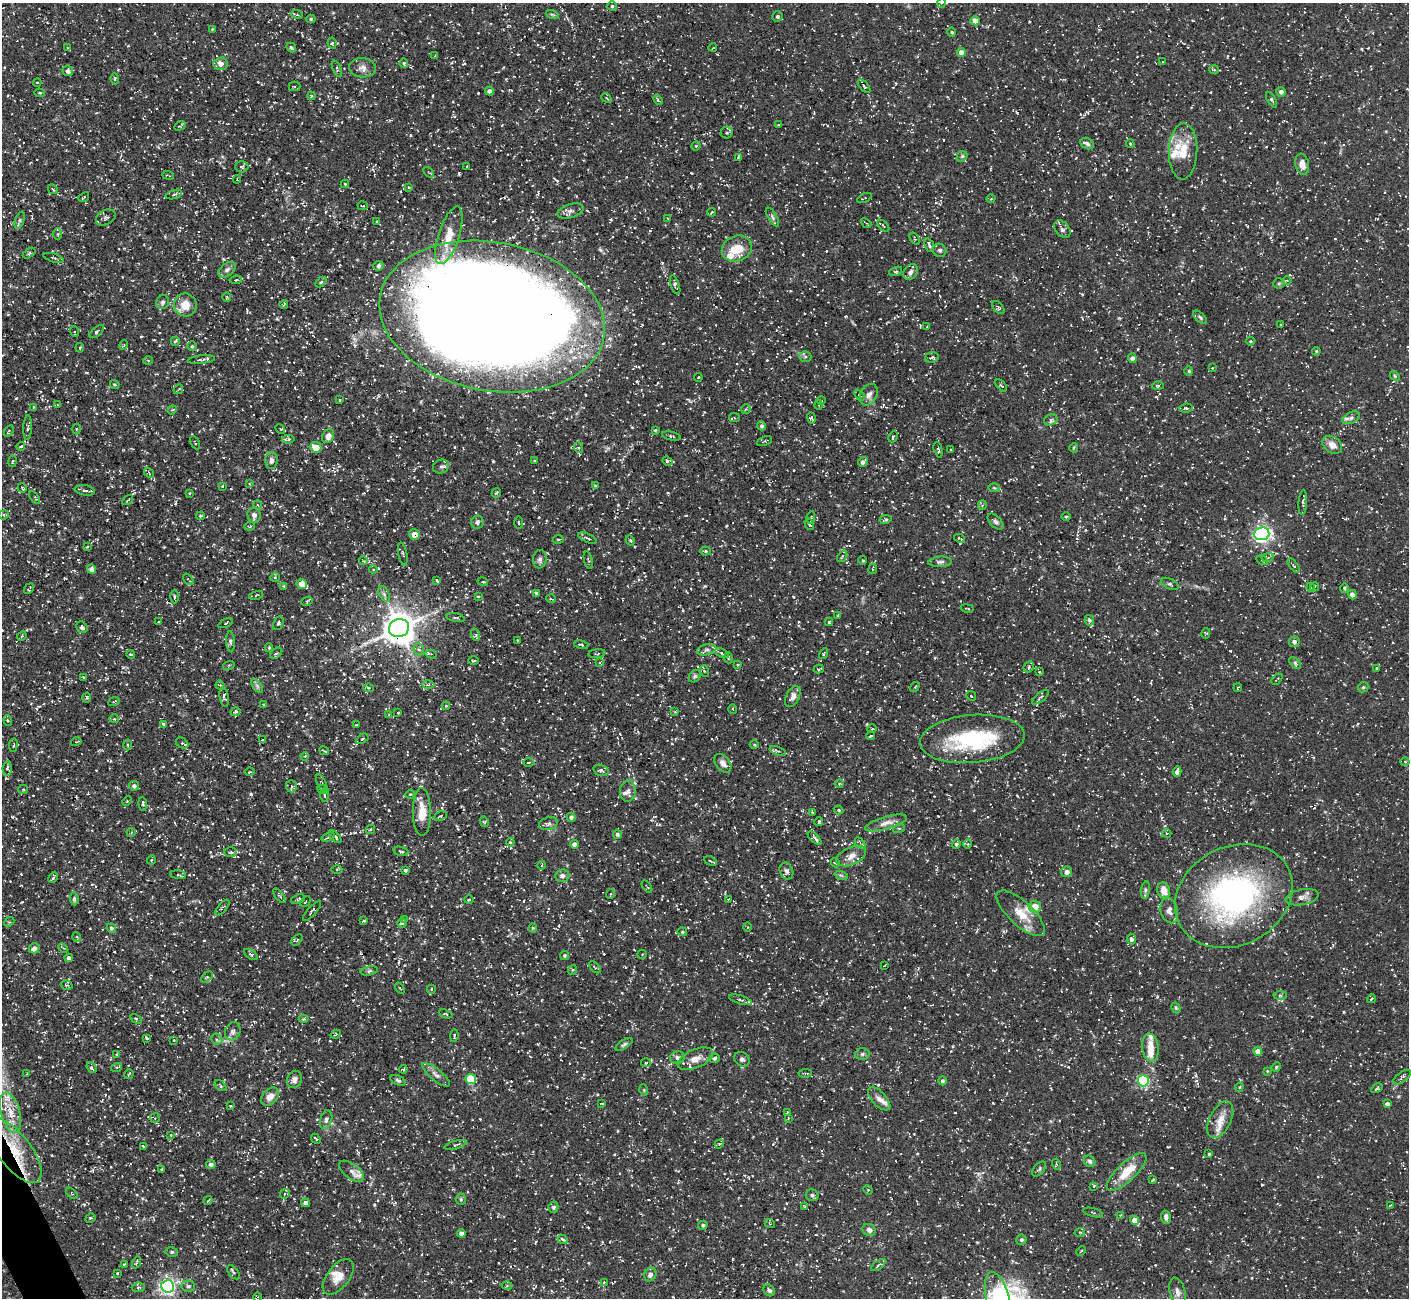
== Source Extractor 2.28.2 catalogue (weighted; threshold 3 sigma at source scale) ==
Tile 7 of 4 x 4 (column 3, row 2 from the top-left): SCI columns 2816-4222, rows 2747-4042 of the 5631 x 5621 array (HDU 1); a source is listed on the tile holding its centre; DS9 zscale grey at full resolution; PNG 1411 x 1300 px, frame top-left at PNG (2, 3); each listed source drawn as its Kron ellipse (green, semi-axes under 4 px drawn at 4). Shown black and unused: <1% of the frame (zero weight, under 3 of 5 exposures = <1% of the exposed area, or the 3 px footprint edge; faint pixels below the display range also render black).
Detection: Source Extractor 2.28.2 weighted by HDU 2 'WHT'; one run over the whole footprint, this tile lists its part. Background 0.127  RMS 0.0049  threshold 0.022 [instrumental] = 3 sigma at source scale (4.5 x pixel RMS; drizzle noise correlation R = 1.50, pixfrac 1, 0.05/0.05 arcsec/px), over >= 5 px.
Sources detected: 851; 28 cosmic-ray / hot-pixel residue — neither listed nor drawn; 23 inside a brighter listed object's ellipse — not listed separately; of the other 800, all 500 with FLUX_AUTO >= 0.446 (the completeness limit of this list) listed and drawn (300 fainter detections not listed), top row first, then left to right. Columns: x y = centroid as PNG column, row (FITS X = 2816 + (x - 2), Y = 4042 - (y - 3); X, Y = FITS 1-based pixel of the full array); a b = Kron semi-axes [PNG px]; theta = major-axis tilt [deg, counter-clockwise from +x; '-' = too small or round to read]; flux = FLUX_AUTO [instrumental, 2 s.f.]
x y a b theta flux
942 3 4 3 - 0.45
612 6 5 5 - 0.75
552 14 6 4 -19 0.72
297 15 6 3 -19 0.61
777 16 5 5 - 1.1
311 19 4 4 - 0.62
975 21 5 4 - 3.5
212 29 3 2 - 0.45
952 32 5 3 - 0.54
332 43 5 4 - 0.83
291 47 5 3 - 0.9
68 48 3 3 - 0.45
713 48 4 3 - 0.45
961 52 4 4 - 5
435 56 4 3 - 0.53
1163 62 3 3 - 0.46
404 63 5 4 - 0.76
221 64 7 6 - 2.9
362 68 13 9 -5 3
337 69 9 3 -68 0.67
1214 70 5 4 - 0.66
68 71 5 5 - 1.7
115 79 5 4 - 0.84
37 82 4 3 - 0.46
295 86 6 5 - 0.76
864 86 8 4 -49 0.92
489 91 4 4 - 2
1281 92 5 5 - 1.4
39 93 5 4 - 0.59
311 96 4 3 - 0.49
606 98 5 3 - 0.54
658 100 5 3 - 0.55
1271 100 8 4 -60 0.91
779 125 3 3 - 0.5
180 126 6 3 32 0.62
726 133 6 6 - 1.1
1087 143 7 5 -29 1.2
1130 144 4 3 - 0.49
696 146 5 4 - 0.53
1183 151 28 14 88 12
962 156 6 4 43 0.88
738 157 4 3 - 0.46
1302 164 11 6 -79 3.8
242 167 7 5 0 0.94
467 167 4 3 - 0.52
429 172 6 2 -46 0.45
168 175 6 2 -20 0.5
237 179 4 4 - 0.5
345 184 4 4 - 0.51
409 187 4 3 - 0.47
53 189 5 3 - 0.54
174 194 8 4 18 1.1
84 197 6 2 38 0.56
864 198 8 2 25 0.5
991 199 4 4 - 0.51
363 206 5 3 - 0.6
570 211 13 7 16 2
711 212 4 3 - 0.48
772 217 11 4 -59 1
106 218 10 7 28 1.6
668 218 2 2 - 0.48
20 220 9 4 71 1
377 222 3 3 - 0.47
866 223 6 2 -39 0.6
883 226 7 3 -44 0.51
1062 229 10 6 -50 1.9
57 234 5 5 - 0.8
449 235 30 10 72 9.6
915 239 7 4 -56 0.51
929 245 7 3 -69 1.2
737 249 15 12 22 12
940 250 7 6 - 1.3
29 253 7 3 35 0.76
53 258 10 3 -16 0.79
378 266 5 4 - 1.3
227 270 10 6 38 1.9
896 271 7 3 20 0.62
910 272 8 6 53 2.1
236 280 6 4 9 0.78
1287 280 4 3 - 0.47
321 282 6 4 44 0.67
1279 283 5 5 - 0.75
675 285 10 4 -70 1.2
227 297 5 4 - 0.61
163 302 7 6 - 1.2
185 305 11 11 - 7.1
284 305 4 3 - 0.62
998 307 8 4 -51 0.81
492 317 114 74 -11 2000
1200 317 8 4 -45 0.89
1280 324 2 2 - 0.48
927 327 3 3 - 0.57
97 331 9 4 40 0.97
74 332 5 3 - 0.5
175 341 4 3 - 0.71
1250 341 4 3 - 0.6
124 345 5 3 - 0.47
192 346 4 4 - 0.67
80 348 5 4 - 0.58
1316 351 4 3 - 0.47
805 357 6 5 - 0.87
932 357 7 5 16 1.1
1132 358 4 4 - 2.1
201 360 14 4 5 1.3
148 361 5 3 - 0.45
1212 368 3 3 - 0.45
1189 371 4 4 - 0.58
1395 376 5 4 - 0.64
698 378 5 3 - 0.56
115 384 5 3 - 0.56
1001 385 7 3 -45 0.58
1158 386 6 4 -3 0.63
178 389 5 3 - 0.46
859 395 6 4 -48 0.9
869 395 11 8 62 2.7
340 400 3 3 - 0.47
821 400 5 3 - 0.51
58 405 4 3 - 0.52
819 405 5 3 - 0.45
34 407 3 3 - 0.5
1186 408 7 4 7 0.83
746 409 5 4 - 0.6
172 410 5 4 - 0.59
734 418 5 4 - 0.68
811 418 5 4 - 0.77
1351 418 9 5 25 1.6
1051 420 7 5 26 1.1
761 426 4 4 - 0.98
28 428 12 3 88 1.1
76 429 5 3 - 0.51
280 429 5 4 - 0.69
655 430 4 3 - 0.56
9 431 6 4 59 0.59
328 436 7 5 61 3
671 436 9 3 -12 0.92
893 437 6 3 65 0.69
288 439 6 4 8 0.89
765 441 8 3 24 0.79
195 443 7 3 -63 0.64
1332 445 10 8 -38 3.3
21 446 4 3 - 0.72
316 447 6 5 - 7.7
579 448 5 3 - 0.54
1073 448 5 3 - 0.66
938 450 8 4 -76 0.81
950 450 3 2 - 0.52
12 461 6 3 79 0.53
271 461 8 6 88 1.8
535 461 3 3 - 0.47
667 461 5 4 - 0.88
863 462 5 4 - 2.1
441 467 8 7 - 1.6
149 473 6 3 -48 0.61
249 484 4 3 - 0.6
222 486 4 3 - 0.49
595 486 4 3 - 0.58
22 488 5 2 - 0.65
994 488 6 4 -2 0.61
85 490 10 5 -9 1.3
190 493 4 3 - 0.53
496 493 5 2 - 0.5
35 497 7 3 -54 0.59
128 500 6 2 35 0.48
1303 502 12 3 86 0.94
258 505 5 3 - 0.45
982 505 4 4 - 0.61
4 515 5 4 - 0.69
254 515 8 6 -84 2.4
201 516 4 3 - 0.57
811 517 6 3 81 0.75
1066 517 5 3 - 0.52
886 519 6 4 12 0.69
995 521 10 5 -45 1.4
477 522 6 6 - 1.6
519 522 6 3 -89 0.59
809 524 6 3 -59 0.77
250 526 5 4 - 0.52
414 534 5 5 - 4.6
1262 534 8 6 5 150
588 538 10 3 -24 0.86
959 538 6 3 -30 0.58
558 539 5 3 - 0.58
630 540 5 3 - 0.53
87 547 3 3 - 0.5
706 551 5 4 - 0.62
403 554 12 4 -78 1.2
842 556 6 3 57 0.58
1268 557 6 3 20 0.62
540 559 9 7 82 1.7
588 560 9 3 -77 0.71
863 560 4 3 - 0.54
1262 560 6 4 -31 0.69
363 561 4 4 - 0.46
940 562 11 5 4 1.5
1294 566 8 3 -52 0.76
92 569 4 4 - 2.8
373 569 4 3 - 0.48
873 569 5 2 - 0.46
275 577 4 4 - 0.54
188 579 6 2 -49 0.47
437 580 4 3 - 0.61
483 582 5 3 - 0.49
302 584 5 5 - 4.7
1170 584 9 5 -27 1.1
284 586 4 3 - 0.56
1310 587 4 3 - 0.47
1314 587 5 3 - 0.69
1344 588 5 4 - 0.6
29 589 6 3 55 0.7
536 593 3 3 - 0.63
384 594 8 5 -64 1.6
256 595 7 3 15 0.58
1352 595 5 4 - 3.3
174 597 7 3 -90 0.74
478 597 4 3 - 0.53
551 599 5 3 - 0.46
307 601 6 3 18 0.52
967 608 6 2 -11 0.49
838 616 3 3 - 0.45
455 618 9 3 -9 0.74
1089 620 5 4 - 0.96
159 622 3 3 - 0.61
829 622 4 4 - 0.61
225 623 7 3 23 0.66
278 623 7 5 67 0.82
82 627 6 5 - 1.5
399 628 10 9 - 920
1206 633 5 4 - 0.53
476 635 6 4 -71 0.83
22 636 5 4 - 0.57
518 640 3 2 - 0.47
230 642 10 3 -87 1
1294 642 5 5 - 1.7
581 645 7 3 -12 0.68
269 648 4 3 - 0.57
419 649 6 5 - 1.3
707 650 10 5 11 1.4
276 653 7 4 38 0.91
722 653 7 4 -25 0.87
131 654 4 2 - 0.48
431 654 5 4 - 0.89
597 654 8 3 6 0.49
824 654 6 3 62 0.49
728 658 5 3 - 0.58
474 661 5 2 - 0.54
600 663 4 3 - 0.55
1295 663 7 4 -46 0.95
229 665 6 3 18 0.5
738 665 3 2 - 0.48
1029 667 6 5 - 1.1
1377 668 4 3 - 0.64
819 669 5 3 - 0.57
704 671 6 4 -71 0.64
1039 672 3 3 - 0.56
695 676 7 5 46 0.9
83 678 4 3 - 0.46
1277 679 6 2 44 0.54
220 685 5 3 - 0.54
428 685 6 4 1 0.77
257 686 8 4 -54 1.1
915 687 5 3 - 0.46
1363 687 5 4 - 0.7
369 688 5 4 - 0.67
1238 688 4 3 - 0.57
971 696 5 4 - 0.7
224 697 10 4 -80 1.1
793 697 11 6 64 2.7
1040 697 10 3 39 0.87
87 698 5 4 - 0.83
114 702 6 3 22 0.5
264 704 3 2 - 0.5
446 706 4 4 - 0.51
733 709 5 4 - 0.62
235 712 5 4 - 0.9
675 712 3 3 - 0.51
398 713 3 2 - 0.57
389 715 4 3 - 0.59
114 719 4 4 - 0.5
8 720 5 4 - 0.67
163 724 4 3 - 0.79
357 725 3 2 - 0.47
872 729 5 4 - 0.58
870 736 4 3 - 0.6
362 739 7 4 32 0.81
972 739 52 24 5 42
262 740 3 3 - 0.45
76 742 5 3 - 0.47
182 743 7 5 -29 0.87
13 745 7 3 82 0.62
128 745 5 3 - 0.56
754 745 4 3 - 0.45
324 751 5 2 - 0.57
778 751 8 4 -20 0.87
305 756 4 3 - 0.45
529 762 5 3 - 0.53
1405 762 4 4 - 0.57
723 763 10 7 -52 2.4
7 768 7 4 86 1
601 770 8 5 -15 1.2
249 772 5 3 - 0.47
1177 772 5 4 - 1.5
322 783 9 3 -66 0.74
839 784 4 4 - 0.58
134 786 5 5 - 1.4
291 786 6 5 - 1.2
23 789 5 4 - 0.59
323 790 6 4 -24 0.84
628 791 10 8 84 2.2
410 794 5 4 - 0.53
325 795 6 3 90 0.57
127 801 5 3 - 0.47
143 804 7 3 -86 0.82
839 810 5 3 - 0.62
422 812 24 9 -89 8.8
813 812 4 3 - 0.71
440 816 6 3 25 0.61
571 817 4 4 - 1.2
484 822 5 4 - 0.55
819 822 4 2 - 0.67
886 823 21 6 16 3.3
548 824 9 6 18 1.6
899 828 6 4 18 0.64
370 829 5 3 - 0.45
131 833 5 3 - 0.49
1167 833 5 4 - 0.55
617 834 5 4 - 1
328 837 7 3 21 0.82
335 837 7 4 -48 1
815 838 8 4 -42 1.5
510 842 4 4 - 0.52
860 843 6 4 -46 1
574 844 4 4 - 2.3
956 844 5 4 - 1
968 844 5 3 - 0.46
401 851 8 3 -16 0.72
231 852 6 4 -1 0.81
851 856 16 8 23 3.8
151 860 5 3 - 0.49
710 861 6 3 -26 0.91
835 863 5 4 - 0.63
542 865 4 3 - 0.54
337 870 5 3 - 0.48
405 870 4 3 - 0.79
786 871 9 6 -67 1.6
1067 872 5 5 - 2.4
178 875 8 3 -5 0.69
841 875 7 4 -19 0.76
562 876 7 6 - 1.8
53 878 5 4 - 0.84
647 887 7 2 -56 0.51
1145 890 9 4 82 1.1
1164 890 8 6 -73 5.8
610 894 5 3 - 0.47
279 896 8 3 -50 0.73
1234 896 61 49 28 130
1302 897 16 8 11 3
74 899 6 4 -85 0.93
298 899 7 3 21 0.59
728 899 3 3 - 0.54
469 900 5 3 - 0.47
305 902 6 3 46 0.56
1035 907 6 6 - 8.1
222 908 10 3 50 0.76
312 911 13 3 49 0.77
1169 911 13 8 -74 2.8
1021 913 31 12 -43 9.8
405 919 4 3 - 0.47
363 921 4 2 - 0.64
9 922 5 4 - 0.61
402 923 5 4 - 0.86
747 927 4 3 - 0.48
111 928 5 4 - 1.1
533 928 4 4 - 0.48
682 932 5 4 - 0.61
77 937 5 3 - 0.52
1131 939 5 4 - 1.4
297 940 7 4 47 0.66
34 948 5 5 - 2.2
63 948 5 3 - 0.5
642 954 5 4 - 0.56
251 955 8 4 -33 0.9
564 955 4 4 - 0.73
69 958 4 4 - 1.9
884 966 4 2 - 0.48
595 967 7 3 -45 0.54
572 970 5 3 - 0.5
369 971 9 4 11 1.2
207 977 7 4 44 0.89
67 985 6 4 -18 0.66
400 988 6 3 -54 0.48
431 989 4 3 - 0.48
1280 995 6 4 2 0.78
1371 999 4 3 - 0.53
740 1000 12 3 -16 1.2
1176 1008 6 4 -60 0.62
446 1014 7 3 -21 0.58
136 1019 6 4 -30 0.7
304 1019 5 4 - 0.86
233 1031 9 7 68 2
336 1034 5 3 - 0.49
454 1036 6 3 81 0.54
147 1038 4 3 - 0.79
217 1039 6 5 - 1
174 1040 3 2 - 0.45
624 1044 10 4 34 1
1150 1047 14 8 -83 6.1
1258 1051 4 4 - 4.5
117 1054 4 3 - 0.49
862 1054 7 5 3 1
677 1058 7 6 - 1.4
714 1058 5 5 - 1
695 1059 19 9 24 5.1
742 1059 8 7 - 1.6
646 1063 5 4 - 0.61
117 1067 6 3 16 0.6
1276 1067 5 4 - 0.58
91 1068 6 4 -53 0.93
403 1069 4 3 - 0.57
1267 1071 4 3 - 0.45
805 1073 7 3 6 0.59
27 1074 3 2 - 0.47
129 1074 5 2 - 0.47
436 1075 17 5 -40 2.5
1402 1077 10 5 36 1.1
294 1079 9 7 67 2.1
471 1079 5 5 - 20
398 1080 8 4 -25 0.95
942 1081 4 4 - 1.1
1143 1081 5 5 - 54
220 1086 7 4 -42 0.8
1239 1087 5 3 - 0.58
1377 1088 6 4 30 0.66
644 1090 5 3 - 0.5
270 1097 10 7 43 4.1
879 1099 14 7 -47 2.8
602 1104 3 2 - 0.61
1387 1104 4 4 - 1.9
231 1106 4 3 - 0.46
787 1112 4 4 - 0.48
11 1113 21 9 -75 7.6
155 1118 5 5 - 0.7
788 1118 4 3 - 0.54
326 1120 9 6 74 1.6
1220 1120 20 10 63 6.2
171 1135 3 3 - 0.48
316 1139 5 3 - 0.67
719 1144 5 3 - 0.49
455 1145 11 4 15 1
143 1146 3 3 - 0.52
14 1150 39 16 -52 23
1209 1154 3 3 - 0.52
1090 1161 6 5 - 1.2
1056 1164 5 3 - 0.49
211 1165 5 4 - 1.5
162 1169 3 2 - 0.46
1039 1169 9 5 48 0.88
352 1171 14 7 -37 2.4
1127 1172 26 9 43 11
1153 1180 3 2 - 0.45
1094 1186 4 4 - 0.51
868 1190 5 4 - 0.48
72 1193 7 4 -45 0.7
285 1194 5 4 - 0.82
812 1195 6 6 - 1.2
461 1199 5 5 - 0.71
208 1201 4 3 - 0.49
306 1203 4 4 - 2.1
1391 1205 3 2 - 0.49
553 1207 5 5 - 1.3
805 1207 4 3 - 0.54
1093 1212 10 2 -15 0.68
1121 1215 4 3 - 0.5
1166 1217 7 5 -78 1.6
90 1218 5 4 - 0.93
1135 1220 4 4 - 4.8
770 1224 5 3 - 0.45
703 1225 5 4 - 0.91
869 1230 7 6 - 2.1
1080 1232 5 3 - 0.57
461 1233 4 4 - 1.7
562 1239 5 4 - 1.1
1021 1240 5 5 - 1.2
1081 1251 5 3 - 0.49
172 1252 6 5 - 0.85
136 1263 6 3 71 0.67
124 1264 3 3 - 0.59
878 1265 8 3 35 0.79
233 1272 8 4 -50 1.1
117 1274 4 3 - 0.5
650 1274 7 6 - 2
338 1277 21 11 52 7.2
604 1283 3 3 - 0.51
168 1286 6 6 - 150
188 1286 7 5 -2 1.1
507 1286 5 3 - 0.55
138 1287 6 4 6 0.81
769 1290 6 5 - 1.2
1177 1292 14 7 -76 2.5
258 1297 5 3 - 0.56
998 1298 27 11 -75 18
Overlapping masked pixels (flux is a lower limit): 5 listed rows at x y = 492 317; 414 534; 399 628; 1220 1120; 14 1150
Isophote crosses this tile's border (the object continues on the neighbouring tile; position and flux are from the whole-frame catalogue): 3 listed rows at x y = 942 3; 1405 762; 998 1298
Unlisted compact peaks at least as high as the median listed source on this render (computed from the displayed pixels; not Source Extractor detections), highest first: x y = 251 794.